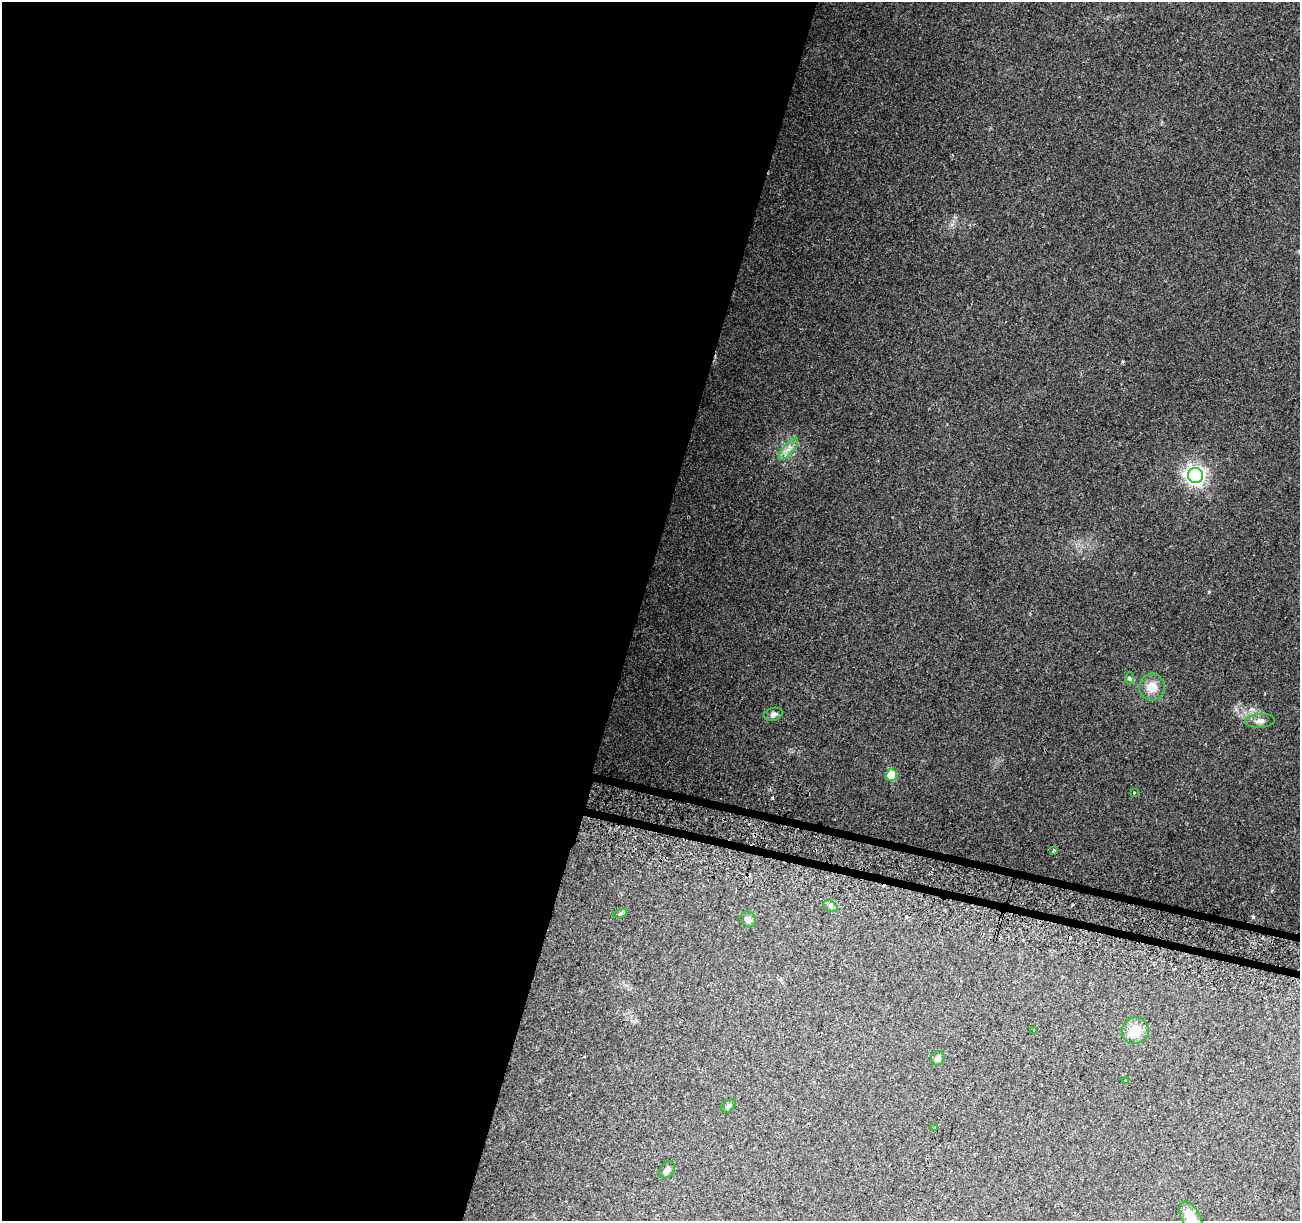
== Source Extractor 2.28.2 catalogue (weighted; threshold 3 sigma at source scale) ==
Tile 5 of 4 x 4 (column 1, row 2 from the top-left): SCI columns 18-1315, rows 2751-3969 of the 5219 x 5440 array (HDU 1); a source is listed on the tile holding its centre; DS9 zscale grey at full resolution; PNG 1302 x 1223 px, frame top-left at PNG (2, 2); each listed source drawn as its Kron ellipse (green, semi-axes under 4 px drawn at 4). Shown black and unused: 50% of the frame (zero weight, under 2 of 3 exposures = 2% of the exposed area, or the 3 px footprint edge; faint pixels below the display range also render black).
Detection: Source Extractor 2.28.2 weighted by HDU 2 'WHT'; one run over the whole footprint, this tile lists its part. Background 0.227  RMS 0.014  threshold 0.0611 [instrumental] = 3 sigma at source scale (4.5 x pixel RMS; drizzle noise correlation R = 1.50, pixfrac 1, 0.0396/0.0396 arcsec/px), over >= 5 px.
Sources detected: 25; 5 cosmic-ray / hot-pixel residue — neither listed nor drawn; the other 20 listed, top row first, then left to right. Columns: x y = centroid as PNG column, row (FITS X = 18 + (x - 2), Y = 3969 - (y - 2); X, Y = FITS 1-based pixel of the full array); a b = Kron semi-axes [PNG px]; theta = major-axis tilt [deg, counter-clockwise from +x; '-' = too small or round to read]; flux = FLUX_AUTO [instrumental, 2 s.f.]
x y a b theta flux
788 449 14 5 49 7.4
1195 476 7 7 - 610
1129 678 6 4 -89 1.9
1152 687 13 12 - 17
773 714 9 6 16 3.6
1260 721 15 7 4 6.7
892 775 6 5 - 37
1134 792 3 3 - 5.8
1053 850 3 3 - 2.8
831 906 7 5 -29 3
620 913 7 3 19 1.8
748 919 8 7 - 5.3
1034 1031 3 3 - 1.7
1135 1031 13 13 - 21
938 1058 8 6 56 4
1126 1081 4 3 - 1.4
728 1106 8 5 42 2.6
935 1127 3 2 - 1.3
667 1170 9 6 51 4.8
1191 1218 17 9 -62 21
Isophote crosses this tile's border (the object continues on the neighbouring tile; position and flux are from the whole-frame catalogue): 1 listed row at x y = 1191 1218
Unlisted compact peaks at least as high as the median listed source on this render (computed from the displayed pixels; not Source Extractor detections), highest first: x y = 1209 592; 952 224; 1271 891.